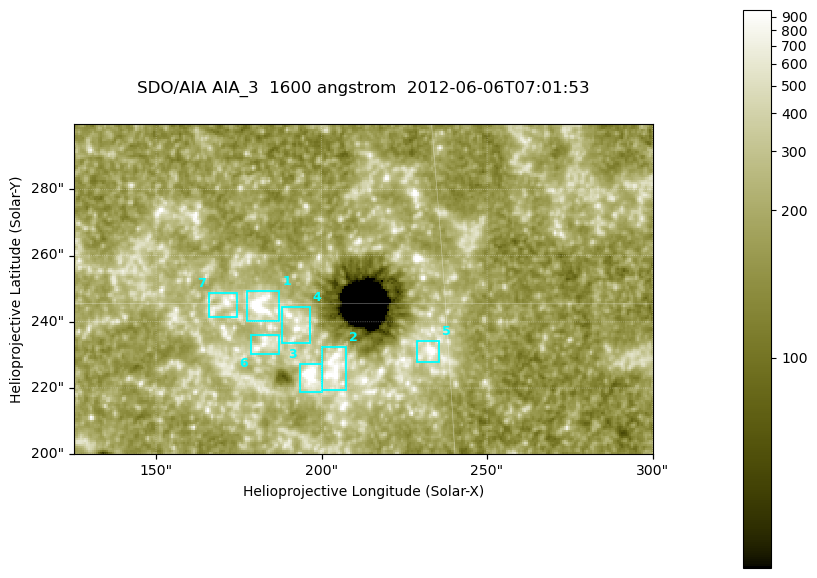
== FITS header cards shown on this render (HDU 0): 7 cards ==
TELESCOP= 'SDO/AIA '
INSTRUME= 'AIA_3   '
WAVELNTH=                 1600
WAVEUNIT= 'angstrom'
DATE-OBS= '2012-06-06T07:01:53.12'
CTYPE1  = 'HPLN-TAN'
CTYPE2  = 'HPLT-TAN'

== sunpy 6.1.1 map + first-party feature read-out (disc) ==
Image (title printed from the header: SDO/AIA AIA_3  1600 angstrom  2012-06-06T07:01:53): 287 x 164 px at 0.609 arcsec/px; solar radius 946 arcsec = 1552 px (partial field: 0.6% of the solar disc is inside the frame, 100% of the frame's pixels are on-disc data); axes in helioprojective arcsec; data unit not stated in the header (colour bar unlabelled)
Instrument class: DISC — disc imager (sunpy class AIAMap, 1600 A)
Bright regions (active regions / flare kernels): reference = the on-disc median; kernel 3 px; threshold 5 sigma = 326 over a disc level ~182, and >= 1.15x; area >= 47 px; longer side >= 3 px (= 1.8 arcsec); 7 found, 7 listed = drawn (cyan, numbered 1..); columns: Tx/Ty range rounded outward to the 2 arcsec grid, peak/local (2 s.f.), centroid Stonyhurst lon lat
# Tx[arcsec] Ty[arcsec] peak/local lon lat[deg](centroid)
1 176..188 240..250 13 +11 +15
2 200..208 218..232 6.5 +13 +14
3 192..200 218..228 12 +12 +14
4 188..198 232..246 4.9 +12 +15
5 228..236 228..234 7.1 +15 +14
6 178..188 230..236 4.4 +11 +14
7 166..176 240..250 5.1 +11 +15